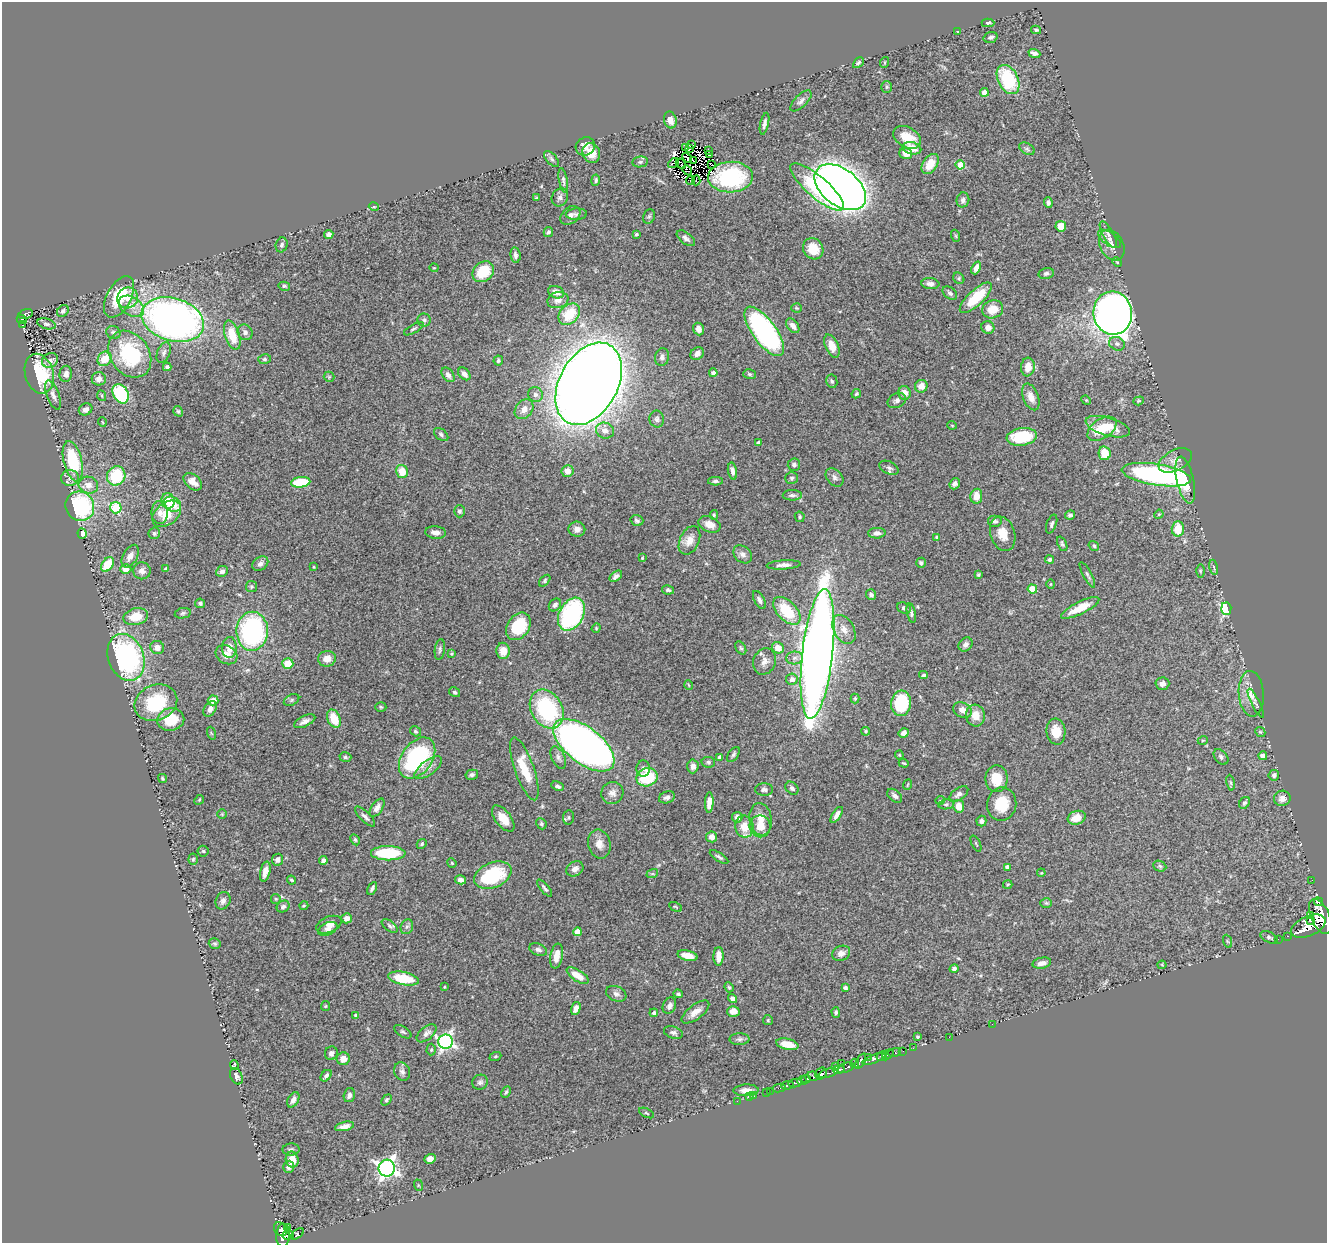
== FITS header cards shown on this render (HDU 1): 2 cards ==
NAXIS1  =                 1325
NAXIS2  =                 1241

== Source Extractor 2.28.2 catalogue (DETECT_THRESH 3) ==
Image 1325 x 1241 px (HDU 1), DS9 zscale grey, 1 PNG px = 1 image px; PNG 1329 x 1245 px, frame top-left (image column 1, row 1241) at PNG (2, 2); each listed source drawn as its Kron ellipse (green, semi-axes under 4 px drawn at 4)
Background 0.707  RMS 0.038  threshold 0.115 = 3 sigma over >= 5 px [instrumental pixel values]
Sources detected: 456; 4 with non-positive FLUX_AUTO (blend fragments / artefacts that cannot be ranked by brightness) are neither listed nor drawn; the other 452 listed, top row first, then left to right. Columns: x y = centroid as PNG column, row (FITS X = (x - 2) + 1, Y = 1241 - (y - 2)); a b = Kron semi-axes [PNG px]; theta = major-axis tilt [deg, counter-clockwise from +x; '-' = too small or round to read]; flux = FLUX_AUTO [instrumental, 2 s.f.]
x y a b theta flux
988 23 6 4 0 4.2
1036 30 5 3 - 3.6
958 32 3 2 - 1.9
990 37 7 5 19 6.6
1034 53 6 3 -21 9.3
885 62 5 3 - 2.6
858 63 6 4 46 4.9
1008 79 15 10 -63 160
887 87 6 5 - 4.1
984 92 4 4 - 33
801 101 13 6 45 9.8
670 120 8 6 -77 17
764 124 11 4 78 8
907 137 15 10 -30 51
692 145 4 2 - 4.1
585 146 10 9 - 20
686 148 3 2 - 2.6
690 148 3 2 - 3.5
912 148 9 6 -12 37
1027 149 8 5 -31 6.3
708 151 3 2 - 2.5
591 153 10 8 -69 35
906 153 6 5 - 23
709 155 3 2 - 1.6
687 158 5 2 - 2
551 159 10 5 -49 6.7
693 161 4 2 - 7.1
640 162 8 5 9 6.2
673 163 6 4 35 6
681 164 6 2 -46 2.7
930 164 11 7 57 41
711 165 2 2 - 1.3
960 165 4 4 - 55
687 170 5 2 - 1.7
731 177 22 15 2 200
563 180 12 4 -80 6.5
596 180 5 4 - 5.5
696 180 5 2 - 1.6
690 181 4 3 - 20
817 187 34 10 -40 190
840 187 29 18 -37 3400
560 197 9 8 - 9.5
536 198 4 3 - 2.9
963 200 7 6 - 8.9
1048 202 5 4 - 6.6
374 207 5 3 - 2.1
576 214 11 5 4 8.1
570 215 11 8 39 13
649 216 7 5 67 4.6
1061 226 5 5 - 35
548 232 5 4 - 5.1
329 234 4 4 - 8.9
636 234 3 3 - 3.6
1108 235 15 5 -61 9.3
956 236 6 4 -71 2.9
686 238 11 5 -38 9.2
1110 239 13 6 -35 10
282 245 7 6 - 6.3
1112 245 16 11 -62 22
813 249 11 9 -55 47
515 255 8 5 -82 8.8
1117 262 5 3 - 2.4
434 268 4 4 - 2.5
976 268 7 4 66 13
483 272 11 9 42 81
1046 273 8 5 13 7
959 278 6 5 - 4.3
930 284 9 5 -6 11
284 286 6 4 -13 3.9
556 292 8 6 -21 19
950 293 8 5 -40 7.6
119 297 23 12 61 100
128 298 11 10 - 30
976 298 20 7 43 89
558 300 11 8 16 15
131 306 14 9 -31 25
796 308 5 4 - 3.3
993 309 10 9 - 41
63 311 6 5 - 7.3
1113 313 21 19 -83 2000
25 314 8 4 17 100
569 314 12 9 45 80
22 319 5 4 - 100
173 320 32 21 -16 1300
424 320 6 6 - 5.8
46 324 9 5 -15 7
23 325 3 3 - 26
793 326 8 5 -53 14
988 327 6 6 - 16
414 329 11 4 30 4.9
698 329 6 5 - 13
764 331 29 12 -54 610
113 332 7 6 - 7.1
245 332 8 7 - 9.5
232 335 15 7 -72 62
1117 344 8 6 -25 7.8
832 346 12 6 -66 34
164 353 11 6 70 8.9
130 354 25 19 -54 210
697 354 7 6 - 13
662 357 9 7 80 9.2
105 359 8 6 50 47
265 359 6 5 - 4.6
50 360 8 7 - 14
498 361 5 5 - 4.8
167 367 4 4 - 7.3
1028 367 9 7 83 30
713 373 4 4 - 11
39 374 20 14 -74 150
66 374 8 6 86 13
464 374 7 5 -48 12
749 374 6 4 -17 4.3
448 375 8 5 -54 12
329 377 5 5 - 3.2
99 379 7 6 - 15
832 381 7 5 -80 5.4
589 384 44 29 61 6300
921 386 6 6 - 21
904 393 7 6 - 19
121 394 10 7 -61 170
856 394 5 4 - 3.6
53 395 15 6 -69 13
535 395 7 7 - 7.7
102 396 5 3 - 2.7
1031 397 14 7 -69 25
897 400 10 7 27 9.8
1086 400 5 4 - 2.9
1139 401 5 4 - 3.1
86 409 7 5 30 11
524 409 11 8 50 20
178 411 5 4 - 4
657 419 8 7 - 8.2
102 422 5 3 - 2
952 425 5 3 - 1.8
1108 427 23 9 -16 61
1102 429 16 9 34 78
605 431 9 7 -18 16
441 434 8 5 -39 6.8
1022 437 15 8 8 120
758 442 4 3 - 7
1105 453 7 6 - 58
1175 460 18 10 27 24
73 461 20 9 -76 150
794 465 6 6 - 6.2
889 468 10 6 -25 8.4
402 471 7 6 - 42
567 471 6 6 - 20
732 471 8 4 -79 10
1156 475 35 10 -9 580
116 476 10 9 - 110
835 477 10 7 -47 9.4
70 478 9 8 - 12
791 478 6 6 - 5.6
1185 480 24 8 -78 55
715 481 7 4 1 6
193 482 10 7 -41 22
301 482 9 5 7 120
955 484 6 5 - 7.7
88 485 10 8 -16 20
792 495 9 5 0 7.6
976 496 7 6 - 30
168 501 7 6 - 49
172 504 9 7 -27 51
80 506 15 14 - 260
116 508 6 5 - 160
459 511 6 5 - 6.2
160 513 11 8 -89 18
167 514 16 11 38 70
1159 514 5 4 - 2.8
714 515 5 4 - 3.5
1070 515 5 4 - 6.2
800 517 5 5 - 4.4
637 521 6 5 - 7.1
995 521 7 6 - 7.4
709 524 11 7 -21 23
1052 524 10 5 70 6.7
577 529 8 7 - 16
1178 529 7 6 - 47
436 532 10 6 -5 15
154 533 6 5 - 5.5
877 533 9 5 2 10
82 534 5 4 - 15
1003 534 18 12 -71 38
937 537 4 4 - 3.7
689 540 15 9 65 25
1062 544 8 4 -66 4.8
1094 546 5 4 - 4.7
743 554 10 8 -39 12
130 556 12 7 60 18
642 558 3 3 - 2.4
1050 559 4 4 - 5.7
921 563 5 5 - 5.4
260 564 9 6 38 11
107 565 8 5 54 73
784 565 17 4 3 13
313 567 4 2 - 2.1
1214 567 7 3 -77 3
126 569 5 5 - 17
166 569 3 3 - 6.5
142 571 8 8 - 14
222 571 6 5 - 8
1200 571 6 4 90 3.6
978 575 4 3 - 3.4
1087 575 14 3 -61 6.7
616 576 7 4 38 8.8
545 581 7 4 48 3.8
1050 584 5 3 - 2.6
251 587 5 5 - 4.4
1032 589 4 4 - 66
668 590 6 4 -10 5.3
871 595 5 5 - 7.5
759 600 10 5 -61 8.7
200 603 5 4 - 4.7
555 605 7 5 51 9.2
904 608 7 5 -20 5.4
1080 608 21 6 26 42
1226 609 6 5 - 270
787 611 17 9 -46 100
183 613 8 5 11 5.3
911 613 10 4 -79 5.4
571 614 17 12 61 330
136 617 12 8 14 51
518 626 15 11 54 130
596 628 5 4 - 2.8
844 629 16 10 -61 27
252 631 19 16 89 410
966 644 8 6 46 9.4
229 647 10 7 87 23
157 648 7 6 - 19
741 648 7 4 -59 4.2
778 648 6 5 - 26
440 650 10 5 82 6
503 651 8 6 -88 29
452 654 4 4 - 3.7
817 654 65 15 83 3900
227 655 11 9 -30 24
126 657 24 18 -69 470
794 658 8 6 2 9.7
327 659 9 8 - 25
765 661 13 11 65 18
288 664 5 5 - 43
924 675 4 3 - 4.6
792 679 6 5 - 13
1162 684 7 6 - 11
689 685 5 3 - 2.1
454 692 6 4 -32 4.5
1251 694 23 12 -86 37
855 698 5 4 - 3.3
213 700 5 5 - 23
292 700 8 5 27 5.2
156 703 22 17 23 140
901 703 13 10 83 160
1256 703 16 4 -64 6.7
381 707 5 4 - 3.8
210 709 8 5 57 13
547 709 21 15 -59 270
962 710 9 7 -28 19
975 716 11 9 -83 32
171 719 13 11 9 70
334 719 9 6 -66 55
305 721 11 5 26 12
415 731 6 4 -32 3.8
866 731 4 3 - 3.5
1056 732 13 9 -84 40
1260 732 5 4 - 3.3
211 733 6 4 -71 2.4
904 733 5 4 - 13
1203 740 5 3 - 2.3
584 745 36 18 -38 1900
733 754 8 5 53 6
899 755 4 4 - 2.4
1263 756 4 4 - 17
345 757 6 4 -16 4.8
558 757 12 6 -65 9.8
1221 757 9 6 -48 7.7
417 758 23 15 54 330
720 758 4 4 - 19
708 762 7 5 -11 5.2
904 763 5 3 - 2.9
693 766 7 5 87 14
428 768 16 7 37 20
643 768 8 6 -86 8.4
524 769 33 9 -70 75
472 775 6 5 - 6.8
1274 775 5 5 - 6
647 777 11 9 19 130
162 778 5 4 - 3.7
996 779 13 11 -89 54
1230 783 8 4 -81 4.7
907 785 5 3 - 2.2
558 786 6 4 -25 7.5
792 788 7 5 -44 9.7
764 789 9 6 0 8.4
612 793 11 11 - 16
959 794 11 5 35 9.7
895 796 8 5 -40 9.9
667 797 8 5 22 9.8
1282 798 8 7 - 13
199 800 5 4 - 2.9
940 800 5 3 - 1.8
709 803 10 4 88 21
1244 803 6 5 - 6.2
946 804 7 5 9 6.2
1002 804 17 14 80 69
959 806 6 5 - 30
377 808 10 5 55 14
222 814 5 4 - 2.9
837 815 9 4 56 12
365 817 13 5 -45 10
568 817 7 5 83 5.4
737 817 5 5 - 16
1077 818 9 6 20 32
503 819 15 7 -53 37
761 819 16 11 -82 34
981 821 5 5 - 7.6
541 824 6 5 - 5.5
760 826 11 10 - 38
744 827 11 9 -79 40
711 837 5 5 - 14
355 840 6 4 -63 3.9
422 844 5 4 - 4.1
599 844 15 11 -77 24
976 844 9 2 -64 2.7
203 851 5 5 - 4
388 853 17 7 -1 140
719 857 10 3 -32 5.9
193 859 5 4 - 3.7
277 860 6 5 - 11
323 860 4 4 - 11
452 863 5 4 - 2.8
1160 866 7 5 -24 4.3
1007 867 4 4 - 9.1
575 869 9 7 30 14
265 872 10 5 76 21
1041 873 4 3 - 2.2
652 874 6 4 18 3.1
493 875 19 12 23 170
292 880 5 3 - 3.7
460 880 5 4 - 11
1312 880 3 2 - 3.1
1008 884 5 3 - 3.1
372 888 7 3 62 6.4
545 888 10 3 -50 6.2
276 899 5 5 - 3.5
223 901 9 7 67 10
1318 902 5 3 - 300
1046 903 6 4 -3 4
304 905 4 3 - 2.6
283 907 7 5 30 8.1
675 907 7 3 -27 3
1311 915 4 3 - 220
1320 916 18 9 -65 3200
347 918 5 5 - 15
1310 920 4 3 - 240
329 925 13 7 22 19
390 926 9 5 -37 6
1308 926 18 10 23 2200
407 927 8 6 66 6.7
328 929 10 6 24 13
577 932 4 4 - 38
1288 936 3 2 - 29
1269 937 9 5 -24 6
1278 939 2 2 - 6.6
1227 941 7 4 -71 3.2
215 943 6 5 - 4.3
538 950 9 6 -21 9
841 953 9 7 23 16
556 956 12 6 80 27
687 956 10 5 -14 33
719 956 9 5 88 22
1042 963 9 5 12 14
1162 965 4 4 - 2.5
954 969 5 4 - 7
578 976 12 5 -33 36
403 978 16 6 -10 78
444 987 3 2 - 2.2
729 987 5 4 - 3.7
845 988 4 3 - 8.5
616 994 10 7 -22 9.9
678 994 5 4 - 4.3
732 998 5 4 - 11
325 1006 5 4 - 3
669 1006 8 6 66 12
576 1008 7 4 73 14
733 1011 6 5 - 20
695 1012 16 7 37 22
836 1012 5 4 - 5.3
654 1013 4 4 - 5.7
356 1015 4 3 - 4
768 1020 5 5 - 3.5
992 1024 2 2 - 36
403 1032 10 5 -33 5.3
426 1033 12 6 40 12
673 1033 10 6 -20 8.2
917 1037 3 3 - 4.5
949 1037 2 2 - 9.6
739 1039 10 6 1 7.9
445 1042 7 7 - 690
787 1044 11 5 -13 38
913 1048 3 2 - 5
431 1050 6 4 87 3.8
903 1051 2 2 - 9.3
894 1052 6 4 19 58
331 1053 7 6 - 7.9
888 1055 6 3 42 220
495 1056 6 4 20 3.2
882 1056 6 4 32 230
868 1057 2 2 - 23
343 1059 6 6 - 21
874 1059 12 3 21 380
861 1061 8 3 63 100
841 1063 2 2 - 28
855 1063 5 3 - 77
234 1065 4 2 - 2.7
835 1066 3 3 - 51
846 1068 9 4 21 130
839 1070 6 3 11 180
402 1071 9 7 -62 9.5
821 1073 6 5 - 410
828 1073 10 3 15 210
236 1076 9 5 -65 8.3
326 1076 6 4 50 7.6
813 1076 5 3 - 100
806 1079 4 4 - 220
802 1081 5 3 - 200
480 1082 8 7 - 8.1
795 1083 6 3 10 99
788 1085 6 3 7 83
779 1088 7 2 6 27
746 1090 12 6 2 17
770 1091 2 2 - 6.6
506 1092 6 4 62 3.9
767 1092 3 2 - 11
349 1095 7 5 73 8.2
754 1096 3 2 - 4.6
750 1097 3 3 - 5.1
293 1100 8 5 61 12
386 1100 6 4 49 4.4
737 1101 2 2 - 10
646 1113 8 3 -28 3.5
344 1126 10 4 12 15
291 1149 8 6 1 6.8
430 1159 5 5 - 16
292 1160 8 6 -79 32
289 1167 6 5 - 10
387 1168 8 8 - 1200
418 1185 6 3 -72 2.4
288 1228 2 2 - 9.8
281 1229 8 6 -46 150
297 1234 7 4 37 130
283 1235 11 7 86 390
288 1235 6 4 17 140
At the frame edge (FLAGS 8, measured only in part): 1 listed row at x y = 1320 916
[4 non-positive-flux detections neither listed nor drawn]